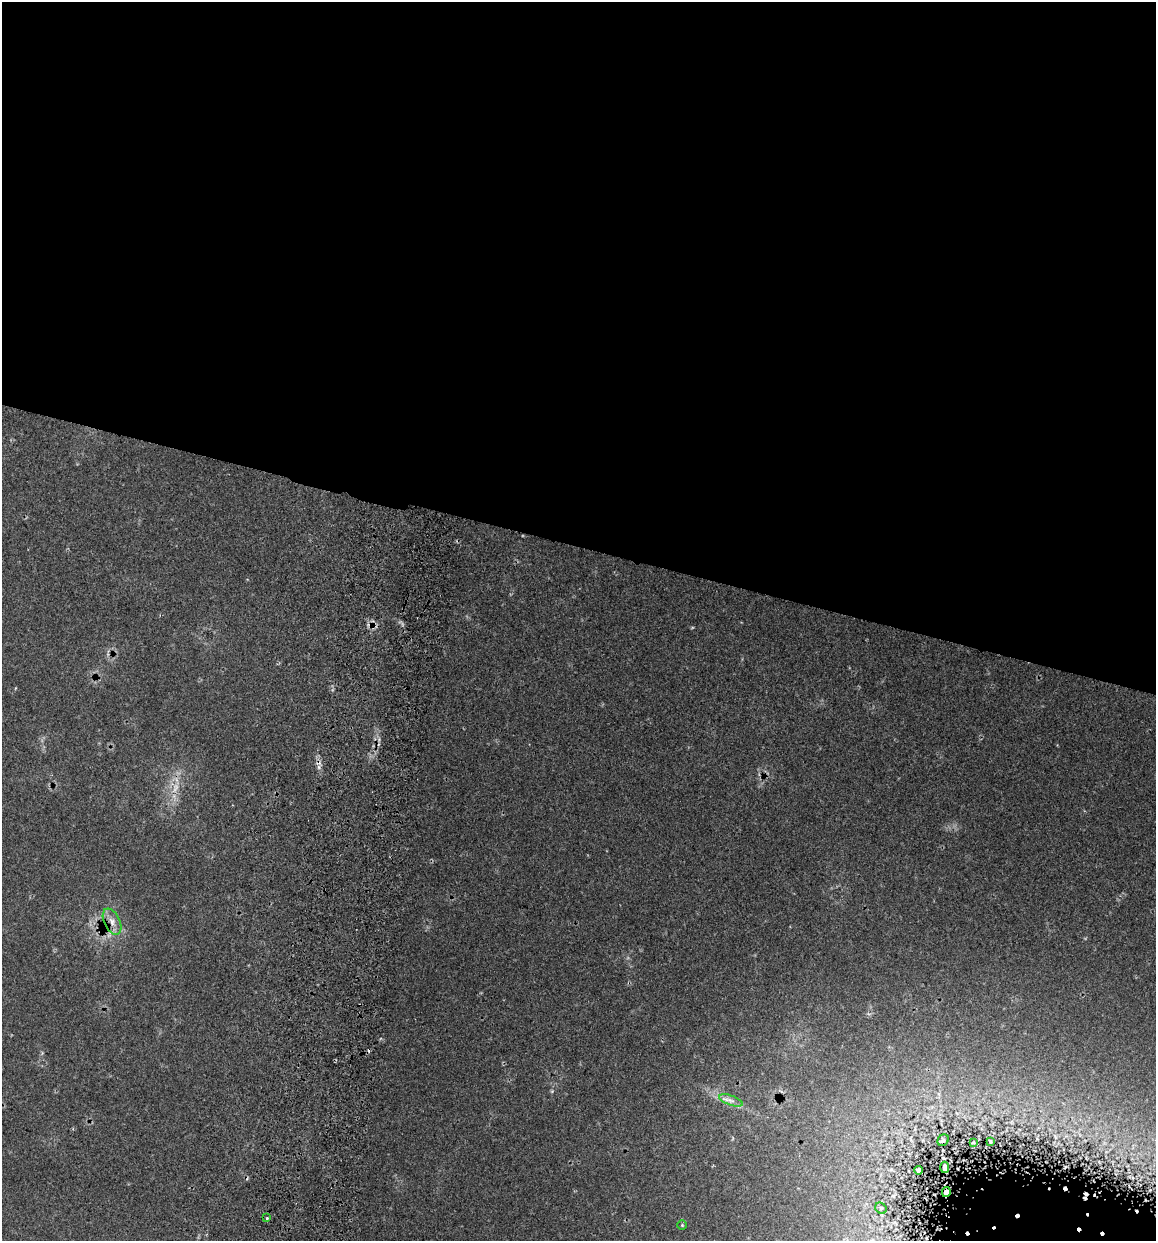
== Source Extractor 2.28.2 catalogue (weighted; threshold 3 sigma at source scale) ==
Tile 3 of 4 x 4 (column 3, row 1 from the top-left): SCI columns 2493-3646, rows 3732-4970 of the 5096 x 4990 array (HDU 1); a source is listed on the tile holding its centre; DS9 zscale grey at full resolution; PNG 1158 x 1243 px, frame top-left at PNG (2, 2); each listed source drawn as its Kron ellipse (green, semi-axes under 4 px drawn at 4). Shown black and unused: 45% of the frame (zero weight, under 3 of 5 exposures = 12% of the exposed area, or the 3 px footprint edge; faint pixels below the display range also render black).
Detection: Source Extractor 2.28.2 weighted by HDU 2 'WHT'; one run over the whole footprint, this tile lists its part. Background 0.0943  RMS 0.0046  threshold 0.0206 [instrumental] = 3 sigma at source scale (4.5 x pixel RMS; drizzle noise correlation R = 1.50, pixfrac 1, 0.05/0.05 arcsec/px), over >= 5 px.
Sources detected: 17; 1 too faint to see at this stretch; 5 cosmic-ray / hot-pixel residue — neither listed nor drawn; the other 11 listed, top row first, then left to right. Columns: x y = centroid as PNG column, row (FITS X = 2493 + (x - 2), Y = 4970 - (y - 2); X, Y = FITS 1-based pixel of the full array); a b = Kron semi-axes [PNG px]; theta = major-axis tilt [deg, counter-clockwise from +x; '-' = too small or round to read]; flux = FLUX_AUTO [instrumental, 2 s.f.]
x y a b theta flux
112 922 14 8 -64 3.5
731 1100 12 5 -19 2.2
943 1140 6 5 - 0.77
990 1141 3 2 - 0.44
973 1143 3 2 - 0.36
945 1167 6 3 -85 1.2
919 1170 4 3 - 0.89
946 1192 5 3 - 1.2
881 1208 6 5 - 0.74
267 1218 3 2 - 0.58
682 1225 4 4 - 0.48
Overlapping masked pixels (flux is a lower limit): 2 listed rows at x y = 945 1167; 946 1192
Unlisted compact peaks at least as high as the median listed source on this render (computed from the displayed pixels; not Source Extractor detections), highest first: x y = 552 1091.